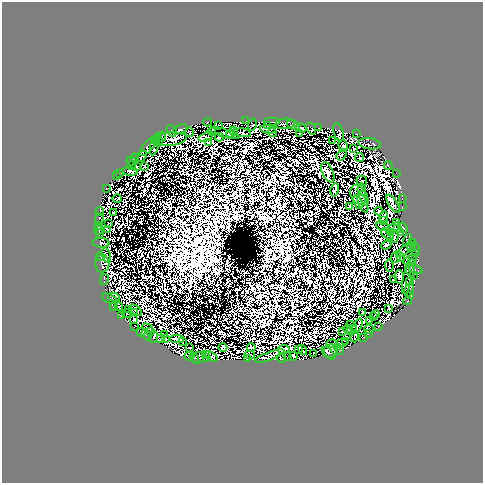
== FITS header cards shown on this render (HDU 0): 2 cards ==
NAXIS1  =                  481
NAXIS2  =                  481

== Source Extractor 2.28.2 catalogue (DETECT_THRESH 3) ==
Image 481 x 481 px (HDU 0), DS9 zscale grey, 1 PNG px = 1 image px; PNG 485 x 485 px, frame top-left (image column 1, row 481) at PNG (2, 2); each listed source drawn as its Kron ellipse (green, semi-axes under 4 px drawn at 4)
Background 0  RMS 1.1e-04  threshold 3.16e-04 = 3 sigma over >= 5 px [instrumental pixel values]
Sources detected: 252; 79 with non-positive FLUX_AUTO (blend fragments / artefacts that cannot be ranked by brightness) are neither listed nor drawn; the other 173 listed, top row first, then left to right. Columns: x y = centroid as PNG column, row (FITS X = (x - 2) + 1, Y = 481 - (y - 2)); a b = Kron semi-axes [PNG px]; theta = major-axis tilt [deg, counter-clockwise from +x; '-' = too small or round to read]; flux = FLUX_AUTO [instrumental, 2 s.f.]
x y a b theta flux
246 121 2 2 - 1.1e-02
272 121 8 2 0 6.9e-03
208 122 4 2 - 1.7e-02
285 124 10 5 5 1.2e-01
218 125 3 2 - 1.3e-02
252 125 6 3 74 1.8e-02
267 125 3 2 - 1.4e-02
293 125 6 4 -26 5.3e-02
301 128 5 2 - 1.4e-02
318 128 3 2 - 1.3e-02
180 129 7 3 27 1.3e-02
268 129 8 4 -9 1.1e-02
311 129 6 3 -58 1.3e-02
172 131 6 4 -56 5.7e-02
212 131 4 2 - 7.9e-03
233 131 4 3 - 6.0e-03
190 132 5 3 - 8.5e-03
339 132 9 5 -74 2.1e-02
225 133 15 3 -16 7.1e-03
242 133 9 3 -5 1.3e-02
272 133 4 3 - 7.7e-03
299 133 3 2 - 4.3e-03
231 134 4 3 - 7.4e-03
356 134 3 2 - 2.5e-03
162 137 5 2 - 1.6e-02
206 137 7 3 16 1.7e-02
219 137 4 3 - 7.2e-03
169 139 18 6 6 4.9e-03
155 140 3 2 - 2.7e-02
333 140 4 2 - 5.0e-03
158 141 6 2 -84 7.8e-03
209 142 4 2 - 5.2e-03
155 144 11 4 77 2.1e-02
370 144 11 5 -7 1.9e-02
148 146 12 4 51 5.6e-02
343 146 6 4 -75 9.8e-03
354 149 3 2 - 8.4e-03
342 155 6 3 52 3.0e-03
142 156 6 2 52 1.3e-02
360 157 4 2 - 7.8e-03
135 158 4 2 - 1.7e-02
132 161 5 2 - 3.2e-03
131 165 4 2 - 1.5e-02
144 166 3 2 - 4.7e-03
388 166 4 3 - 3.3e-02
136 167 3 3 - 1.5e-03
130 171 8 4 -4 6.0e-03
328 172 11 5 -66 2.0e-02
397 173 2 2 - 2.1e-03
120 174 4 2 - 3.2e-02
116 176 3 2 - 1.1e-02
362 181 5 5 - 1.4e-02
106 188 3 2 - 1.6e-02
335 190 7 3 77 7.2e-03
362 190 6 2 -82 6.6e-03
358 195 10 7 -63 3.6e-02
364 198 7 3 -74 7.6e-03
117 199 5 2 - 5.1e-03
402 199 2 2 - 2.1e-03
358 202 7 3 -71 9.8e-03
363 203 10 3 -68 2.7e-02
393 204 10 3 -57 5.5e-02
350 206 3 2 - 3.4e-03
402 207 2 2 - 1.0e-02
379 211 4 2 - 1.0e-02
100 212 4 3 - 4.0e-02
113 213 3 2 - 7.4e-03
383 216 5 2 - 3.1e-03
99 219 6 3 84 1.4e-02
383 221 3 2 - 3.1e-03
397 222 4 3 - 1.5e-02
108 224 3 2 - 5.7e-03
98 226 3 3 - 4.1e-02
383 227 7 2 -19 3.4e-03
393 228 8 2 30 1.3e-02
403 228 5 4 - 5.7e-02
108 229 3 2 - 7.5e-03
397 229 2 2 - 4.2e-03
99 230 4 2 - 3.4e-02
391 232 3 2 - 4.3e-03
401 233 2 2 - 2.0e-02
99 234 3 3 - 4.3e-02
387 234 7 3 -45 9.3e-03
394 236 6 3 83 1.2e-02
408 240 6 2 72 3.1e-03
413 242 3 2 - 1.5e-02
101 243 8 4 -5 9.9e-03
386 245 5 2 - 6.9e-03
412 248 4 2 - 4.1e-03
405 249 10 3 38 6.5e-04
416 249 6 2 -84 6.8e-03
415 254 3 2 - 5.1e-03
100 256 4 3 - 1.2e-02
106 256 8 3 -73 6.6e-03
396 257 6 5 - 4.9e-03
401 257 5 3 - 1.6e-03
410 260 7 3 23 3.1e-03
411 263 3 2 - 4.7e-02
102 264 9 7 86 9.2e-02
389 266 6 2 -85 6.7e-03
410 270 7 3 -61 1.1e-01
416 270 7 2 -15 2.1e-02
408 276 18 4 76 5.9e-02
413 276 4 2 - 7.8e-03
399 277 7 4 -86 1.7e-03
104 280 5 3 - 2.5e-02
394 280 2 2 - 6.4e-03
409 281 3 2 - 3.0e-02
409 289 7 3 68 4.6e-02
411 296 3 2 - 8.8e-03
114 297 6 4 -10 3.0e-02
110 299 8 2 -26 3.4e-02
408 301 4 3 - 3.4e-02
114 307 4 3 - 6.4e-02
119 307 4 2 - 1.8e-02
389 308 3 2 - 8.3e-03
129 310 4 2 - 1.1e-02
136 310 7 2 -39 7.4e-03
127 313 4 2 - 1.3e-02
134 313 4 2 - 1.8e-03
362 313 3 2 - 5.1e-03
376 314 4 2 - 8.5e-03
121 316 3 2 - 9.9e-03
373 317 3 2 - 7.0e-03
134 320 4 2 - 1.2e-02
370 321 2 2 - 5.5e-03
134 326 4 2 - 7.9e-03
352 326 6 2 -41 5.8e-03
357 326 8 2 66 1.4e-02
378 327 3 2 - 1.5e-02
148 328 6 2 -30 1.1e-02
348 329 4 2 - 5.3e-03
369 329 5 2 - 1.4e-02
352 330 5 5 - 6.5e-03
150 331 3 2 - 5.7e-03
141 332 4 3 - 3.7e-02
343 332 3 2 - 2.5e-03
368 334 2 2 - 1.6e-02
146 335 6 2 -52 2.9e-02
165 335 3 2 - 4.3e-03
153 337 6 2 67 1.9e-02
355 337 6 3 72 2.6e-02
363 337 2 2 - 1.4e-02
161 339 4 2 - 1.1e-02
165 339 4 2 - 1.1e-02
177 339 7 2 -2 6.7e-03
182 341 3 3 - 4.4e-03
346 341 4 3 - 4.9e-03
342 343 6 3 5 2.1e-02
332 344 5 2 - 9.3e-03
223 347 4 2 - 3.7e-03
337 347 3 2 - 7.6e-03
190 348 4 2 - 9.3e-03
251 348 4 2 - 6.7e-03
284 349 6 2 11 7.2e-03
298 349 3 2 - 7.1e-04
302 350 5 2 - 5.0e-03
340 350 3 2 - 1.5e-02
331 351 7 6 - 5.3e-02
314 353 3 2 - 6.9e-03
328 353 8 3 -43 3.9e-02
205 354 2 2 - 4.6e-03
250 355 5 2 - 5.9e-03
189 356 5 4 - 3.2e-02
211 356 7 3 -34 1.9e-02
270 356 15 3 20 2.4e-02
294 356 4 4 - 1.2e-03
287 357 3 2 - 4.5e-03
194 358 5 3 - 2.5e-02
198 358 6 5 - 2.4e-02
207 358 3 2 - 8.6e-04
281 358 5 3 - 6.7e-03
248 359 3 2 - 5.2e-03
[79 non-positive-flux detections neither listed nor drawn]